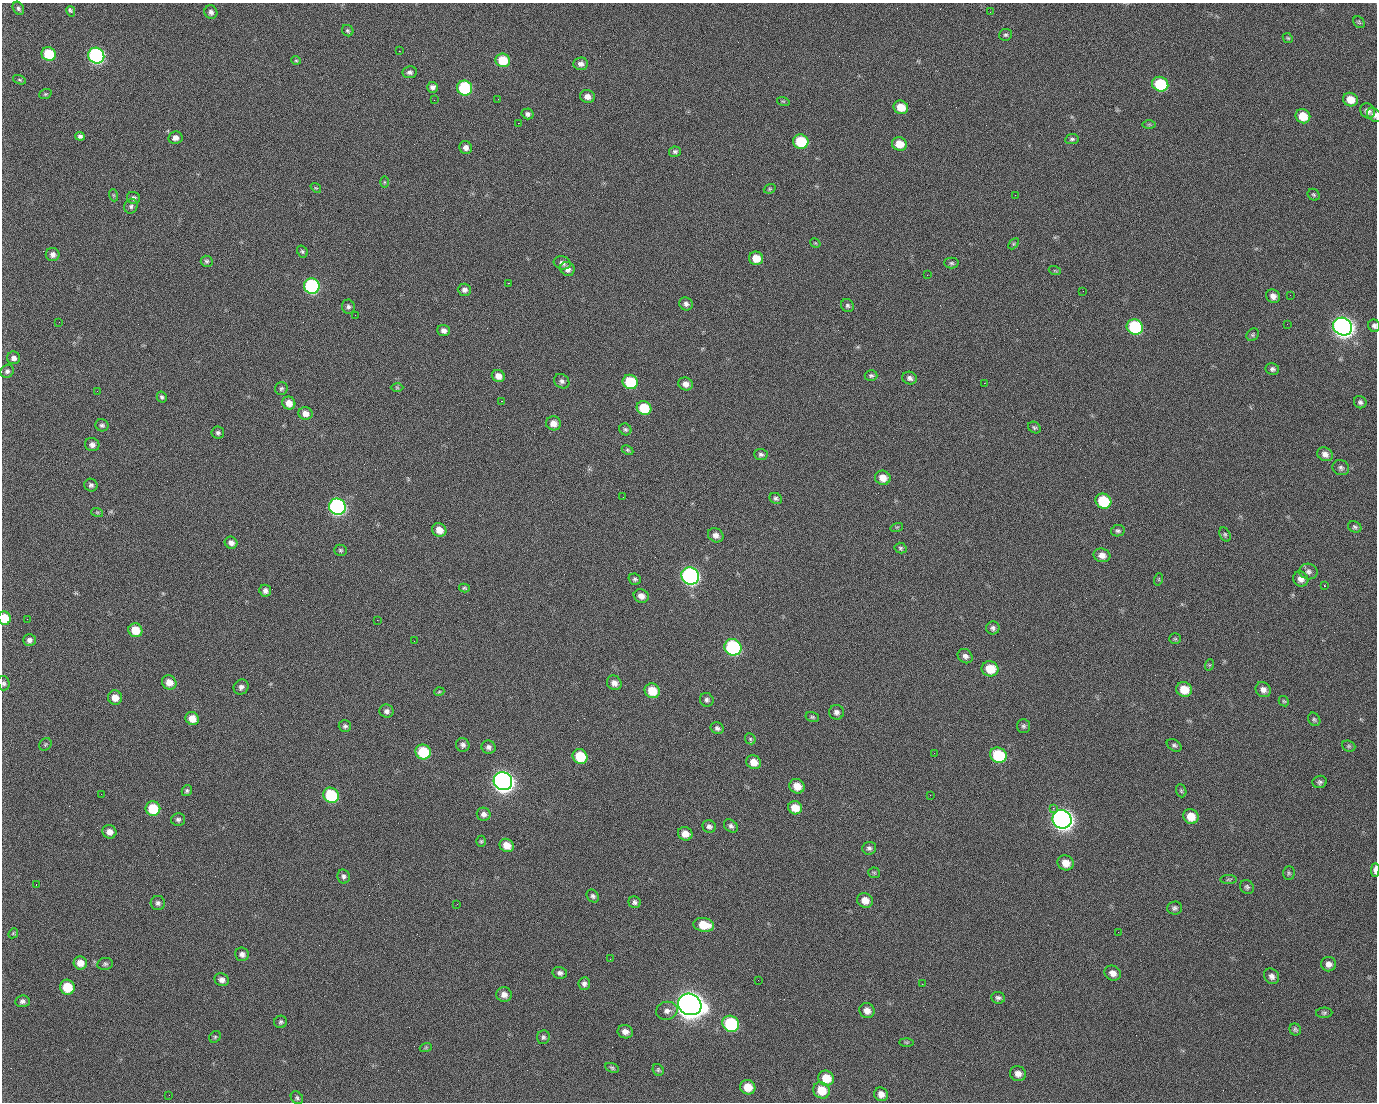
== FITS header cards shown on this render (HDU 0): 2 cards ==
NAXIS1  =                 1375 / length of data axis 1
NAXIS2  =                 1100 / length of data axis 2

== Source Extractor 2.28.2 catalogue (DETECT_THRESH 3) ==
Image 1375 x 1100 px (HDU 0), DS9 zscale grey, 1 PNG px = 1 image px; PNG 1379 x 1104 px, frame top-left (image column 1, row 1100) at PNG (2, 3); each listed source drawn as its Kron ellipse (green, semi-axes under 4 px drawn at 4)
Background 1470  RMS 30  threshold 89.7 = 3 sigma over >= 5 px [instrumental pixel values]
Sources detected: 248; all 248 listed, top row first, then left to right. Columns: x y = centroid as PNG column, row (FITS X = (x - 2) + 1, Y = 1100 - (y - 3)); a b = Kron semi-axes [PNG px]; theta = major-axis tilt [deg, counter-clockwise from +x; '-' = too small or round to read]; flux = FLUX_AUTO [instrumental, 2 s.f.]
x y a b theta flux
18 8 7 5 -58 4.3e+03
71 11 5 3 - 6.3e+03
211 12 7 6 - 6.9e+03
990 12 3 2 - 1.7e+03
1359 22 6 5 - 2.8e+03
348 31 6 5 - 3.5e+03
1006 35 6 6 - 4.0e+03
1288 38 5 4 - 2.5e+03
399 51 2 2 - 2.3e+04
49 54 7 6 - 7.4e+04
96 56 8 7 - 5.0e+05
296 60 5 4 - 2.5e+03
503 60 7 6 - 5.7e+04
581 64 7 6 - 9.0e+03
410 72 7 6 - 5.8e+03
19 80 7 4 -20 2.6e+03
1160 84 8 7 - 1.0e+05
432 87 5 5 - 7.1e+03
465 88 8 7 - 1.8e+05
45 94 6 5 - 2.7e+03
587 97 7 6 - 1.3e+04
498 99 2 2 - 1.1e+03
434 100 2 2 - 4.3e+03
1350 100 8 6 -23 2.5e+04
783 101 6 4 -18 2.2e+03
901 107 7 6 - 3.5e+04
1367 111 8 7 - 9.7e+03
528 114 6 5 - 5.9e+03
1374 115 8 6 -41 6.7e+03
1303 116 7 7 - 3.5e+04
518 123 2 2 - 2.4e+04
1149 124 7 4 1 2.8e+03
80 136 5 4 - 5.2e+03
175 138 7 6 - 9.9e+03
1072 139 7 5 8 4.3e+03
801 142 8 7 - 9.0e+04
899 144 7 6 - 3.1e+04
466 148 6 6 - 1.0e+04
675 152 6 5 - 4.7e+03
384 182 6 4 -90 2.4e+03
316 188 5 4 - 2.1e+03
770 189 6 4 21 2.7e+03
113 195 6 4 -71 2.4e+03
1015 195 2 2 - 6.9e+03
1314 195 6 5 - 3.1e+03
134 198 6 6 - 6.0e+03
131 206 7 6 - 5.4e+03
815 243 5 3 - 2.0e+03
1014 244 6 4 45 3.0e+03
302 251 6 5 - 3.3e+03
53 254 7 6 - 8.8e+03
756 258 7 6 - 3.1e+04
207 261 6 5 - 3.9e+03
562 263 8 6 -15 8.9e+03
951 263 7 5 -2 3.8e+03
567 269 7 6 - 9.8e+03
1055 271 6 3 -19 2.0e+03
927 275 2 2 - 1.1e+03
508 283 2 2 - 5.7e+04
312 286 8 7 - 3.1e+05
464 290 7 6 - 7.7e+03
1083 291 2 2 - 3.1e+03
1290 295 2 2 - 2.0e+03
1273 296 7 6 - 1.1e+04
686 304 7 6 - 6.7e+03
847 305 7 6 - 4.5e+03
348 307 7 6 - 5.6e+03
355 315 2 2 - 1.1e+03
59 322 2 2 - 1.3e+03
1287 324 2 2 - 1.1e+03
1374 326 6 6 - 5.5e+03
1135 327 8 7 - 1.8e+05
1343 327 10 8 -31 1.4e+06
444 330 6 5 - 9.0e+03
1253 335 7 5 47 3.7e+03
14 358 6 6 - 8.1e+03
1272 369 7 6 - 5.4e+03
7 371 7 6 - 5.2e+03
871 375 6 5 - 4.0e+03
498 376 6 6 - 1.5e+04
910 378 7 6 - 6.8e+03
562 381 8 6 -38 6.3e+03
630 382 8 7 - 9.2e+04
984 383 2 2 - 2.0e+04
685 384 7 6 - 1.1e+04
281 388 6 6 - 4.2e+03
397 388 6 4 -2 2.7e+03
97 391 3 2 - 1.4e+03
162 397 5 5 - 4.5e+03
501 401 3 2 - 5.8e+04
1360 402 6 6 - 5.0e+03
289 403 7 6 - 1.9e+04
644 408 7 7 - 6.7e+04
305 413 7 6 - 1.4e+04
553 423 7 7 - 1.5e+04
102 425 7 6 - 4.5e+03
1034 428 7 5 -35 3.6e+03
625 429 6 5 - 4.0e+03
218 433 6 6 - 4.9e+03
92 445 7 6 - 7.9e+03
627 450 6 4 -27 2.8e+03
761 454 7 5 -4 5.1e+03
1325 454 8 6 -24 1.0e+04
1341 468 8 7 - 5.9e+03
883 478 8 7 - 2.1e+04
91 485 6 6 - 5.5e+03
623 497 2 2 - 3.1e+03
776 498 6 5 - 4.5e+03
1103 501 8 7 - 8.9e+04
337 507 8 8 - 5.5e+05
97 512 6 4 -18 2.5e+03
897 527 6 4 17 2.5e+03
1355 527 7 5 -24 4.3e+03
439 530 7 6 - 2.0e+04
1118 531 7 5 10 4.4e+03
1225 534 7 5 -64 4.0e+03
716 535 8 6 -33 9.9e+03
231 543 6 6 - 9.7e+03
901 548 6 5 - 3.7e+03
341 550 6 5 - 3.4e+03
1102 555 8 6 -16 1.4e+04
1308 571 9 8 - 7.6e+03
690 576 9 8 - 6.6e+05
635 579 6 5 - 4.0e+03
1159 579 6 4 72 2.2e+03
1301 579 8 7 - 1.1e+04
1324 586 3 2 - 2.8e+03
464 588 5 4 - 3.1e+03
265 591 6 5 - 8.0e+03
641 596 7 6 - 1.3e+04
5 618 7 6 - 4.0e+04
27 619 2 2 - 4.3e+03
377 620 2 2 - 1.2e+04
993 628 6 6 - 5.8e+03
135 630 7 6 - 4.0e+04
1175 639 6 5 - 2.8e+03
29 640 6 6 - 6.8e+03
414 641 2 2 - 7.8e+02
733 647 9 8 - 3.1e+05
965 656 8 6 -39 8.3e+03
1209 665 6 3 71 2.4e+03
990 669 8 7 - 4.5e+04
169 682 7 7 - 1.9e+04
4 683 7 6 - 4.7e+03
614 683 8 7 - 1.1e+04
241 687 8 7 - 7.7e+03
1184 689 8 7 - 3.6e+04
1263 690 8 7 - 1.1e+04
652 691 8 7 - 4.4e+04
439 692 5 3 - 2.0e+03
115 698 7 7 - 2.0e+04
707 700 7 6 - 5.4e+03
1284 701 6 4 -42 2.7e+03
386 711 7 6 - 7.0e+03
836 712 7 7 - 7.6e+03
812 717 7 5 -15 3.4e+03
192 718 7 6 - 2.1e+04
1314 719 7 5 -56 3.8e+03
345 726 6 5 - 4.6e+03
1023 726 7 6 - 4.4e+03
717 728 7 5 -30 5.9e+03
750 739 6 5 - 3.1e+03
45 744 7 5 46 3.2e+03
463 745 7 6 - 6.5e+03
1174 745 8 5 -31 4.5e+03
1349 746 7 5 -21 3.4e+03
488 747 7 6 - 6.9e+03
423 752 8 7 - 9.6e+04
934 753 2 2 - 1.9e+03
998 755 8 7 - 1.2e+05
580 756 8 7 - 7.0e+04
754 762 7 6 - 2.0e+04
503 781 9 8 - 1.5e+06
1320 782 7 6 - 5.0e+03
797 786 8 7 - 2.4e+04
187 791 6 5 - 3.7e+03
1181 791 7 5 -69 3.2e+03
101 794 2 2 - 2.4e+03
331 795 8 7 - 1.3e+05
930 795 2 2 - 7.9e+03
153 808 7 7 - 7.0e+04
795 808 7 6 - 2.8e+04
1053 808 2 2 - 1.7e+04
484 814 7 6 - 7.8e+03
1191 816 8 7 - 3.0e+04
178 819 7 6 - 5.3e+03
1062 819 10 9 - 1.5e+06
709 826 7 6 - 6.6e+03
731 826 8 5 -43 5.9e+03
109 832 7 6 - 1.2e+04
685 834 7 6 - 1.9e+04
481 841 5 4 - 2.8e+03
507 845 7 6 - 2.5e+04
869 848 7 6 - 5.7e+03
1066 863 8 7 - 2.2e+04
1375 870 7 3 89 1.2e+04
874 873 6 5 - 3.1e+03
1289 873 7 6 - 3.6e+03
344 876 7 6 - 5.7e+03
1228 880 8 4 0 3.3e+03
36 884 3 2 - 5.2e+03
1247 887 7 6 - 4.6e+03
593 896 7 5 -48 5.1e+03
865 900 8 7 - 1.8e+04
635 902 6 6 - 5.3e+03
158 903 7 7 - 6.2e+03
457 904 3 2 - 1.7e+03
1175 908 7 6 - 5.5e+03
704 925 10 7 -10 4.1e+04
1118 932 2 2 - 2.6e+03
13 933 5 4 - 2.4e+03
242 954 7 6 - 7.3e+03
610 959 2 2 - 2.6e+03
80 963 7 6 - 1.7e+04
105 964 8 6 8 4.5e+03
1329 964 7 7 - 1.0e+04
560 973 7 6 - 6.0e+03
1113 973 8 7 - 1.3e+04
1272 976 8 7 - 8.6e+03
222 980 7 6 - 9.0e+03
758 980 2 2 - 1.9e+03
584 984 6 6 - 6.1e+03
922 984 2 2 - 1.1e+03
67 987 7 7 - 5.7e+04
504 994 8 7 - 1.3e+04
998 998 7 6 - 4.9e+03
22 1001 7 6 - 6.1e+03
690 1004 12 10 -29 3.1e+06
667 1011 11 9 15 1.2e+04
867 1011 8 7 - 1.3e+04
1324 1013 8 5 1 3.7e+03
281 1022 6 6 - 4.3e+03
731 1024 9 7 -37 1.8e+05
1295 1029 6 5 - 4.4e+03
625 1032 8 6 -20 1.1e+04
215 1037 6 5 - 3.0e+03
543 1037 7 6 - 4.6e+03
906 1042 7 4 0 2.9e+03
426 1047 6 4 19 2.4e+03
612 1068 7 4 -22 3.5e+03
658 1070 6 5 - 3.4e+03
1018 1074 8 7 - 1.2e+04
826 1078 8 7 - 3.5e+04
748 1087 8 7 - 3.0e+04
821 1090 9 8 - 3.5e+04
881 1094 7 6 - 1.3e+04
169 1095 2 2 - 5.5e+03
297 1098 7 5 -47 4.2e+03
At the frame edge (FLAGS 8, measured only in part): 5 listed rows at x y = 1374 115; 1374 326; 5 618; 4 683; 1375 870